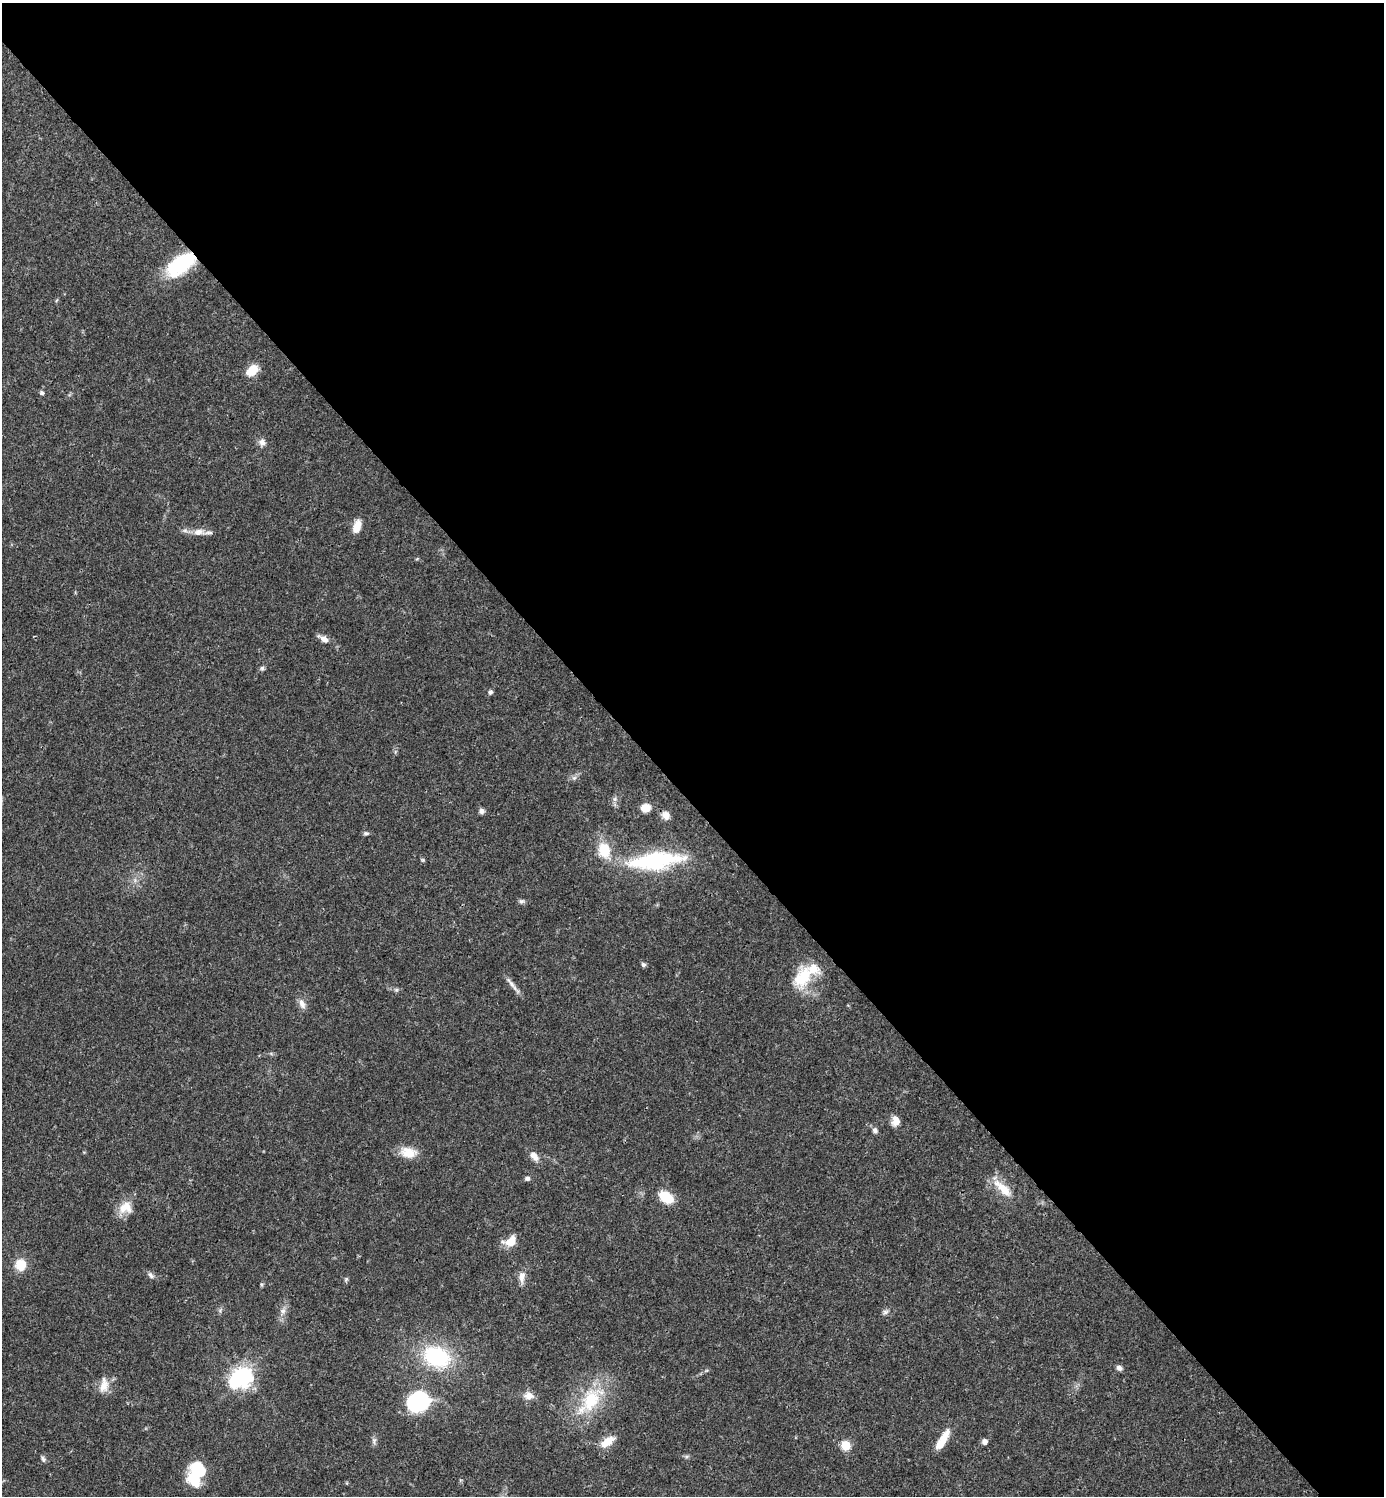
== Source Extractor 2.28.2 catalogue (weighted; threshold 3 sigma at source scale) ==
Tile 3 of 4 x 4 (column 3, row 1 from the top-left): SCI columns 3061-4442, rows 4484-5977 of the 5981 x 5982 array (HDU 1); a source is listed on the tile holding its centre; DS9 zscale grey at full resolution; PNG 1386 x 1498 px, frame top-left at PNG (2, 3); no overlay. Shown black and unused: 54% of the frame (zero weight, under 3 of 4 exposures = <1% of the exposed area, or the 3 px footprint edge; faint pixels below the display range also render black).
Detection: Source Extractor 2.28.2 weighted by HDU 2 'WHT'; one run over the whole footprint, this tile lists its part. Background 0.0392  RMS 0.0027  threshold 0.012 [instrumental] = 3 sigma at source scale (4.5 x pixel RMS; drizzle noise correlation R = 1.50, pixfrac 1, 0.05/0.05 arcsec/px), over >= 5 px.
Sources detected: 58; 1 inside a brighter object's white glare — not listed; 1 inside a brighter listed object's ellipse — not listed separately; the other 56 listed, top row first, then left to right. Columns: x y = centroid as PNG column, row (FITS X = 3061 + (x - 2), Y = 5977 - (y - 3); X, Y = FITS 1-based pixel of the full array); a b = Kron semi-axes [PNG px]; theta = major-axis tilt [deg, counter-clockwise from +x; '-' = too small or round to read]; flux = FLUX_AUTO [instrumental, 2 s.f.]
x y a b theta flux
181 264 29 14 36 22
252 370 13 9 41 5.2
42 393 5 5 - 0.57
262 442 10 9 - 1.3
357 527 13 7 72 3.8
199 532 19 9 3 2.6
417 559 6 3 19 0.26
324 639 14 8 -29 1.6
262 668 6 5 - 0.57
490 692 6 5 - 0.62
574 778 6 6 - 0.72
615 799 6 6 - 0.73
646 808 7 6 - 4.8
482 811 7 6 - 0.94
666 815 11 9 -57 1.7
366 833 7 6 - 0.57
604 850 19 14 -75 7.3
423 860 6 4 -71 0.37
655 861 63 18 6 29
522 901 9 5 1 0.63
643 965 6 6 - 0.59
803 977 29 18 65 10
511 983 21 5 -52 1.6
396 990 6 4 0 0.51
302 1004 14 8 -67 1.6
896 1121 11 9 -89 2.5
875 1130 7 6 - 0.88
408 1152 20 13 -12 4.5
534 1156 13 8 -49 2.2
527 1178 6 5 - 0.74
1003 1188 32 11 -43 5.3
666 1197 16 10 -33 6.6
125 1207 19 15 20 4.1
511 1241 14 10 26 4.3
20 1265 11 11 - 5.1
151 1275 11 6 -47 0.91
522 1277 16 8 85 2
346 1279 6 5 - 0.46
220 1310 7 5 49 0.52
283 1311 9 7 77 1.3
885 1312 8 6 15 0.75
437 1357 28 20 -23 24
1119 1368 7 6 - 1
706 1371 6 4 20 0.39
242 1377 8 7 - 110
103 1386 20 13 71 3.2
529 1396 13 10 -3 2.1
591 1400 42 25 56 16
418 1402 26 21 30 20
942 1440 25 7 60 5.4
374 1441 11 6 82 0.83
984 1441 6 6 - 1.2
607 1442 18 9 37 4.1
846 1445 6 6 - 9.4
43 1459 8 6 -63 0.66
196 1473 26 15 72 13
Overlapping masked pixels (flux is a lower limit): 1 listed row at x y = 181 264